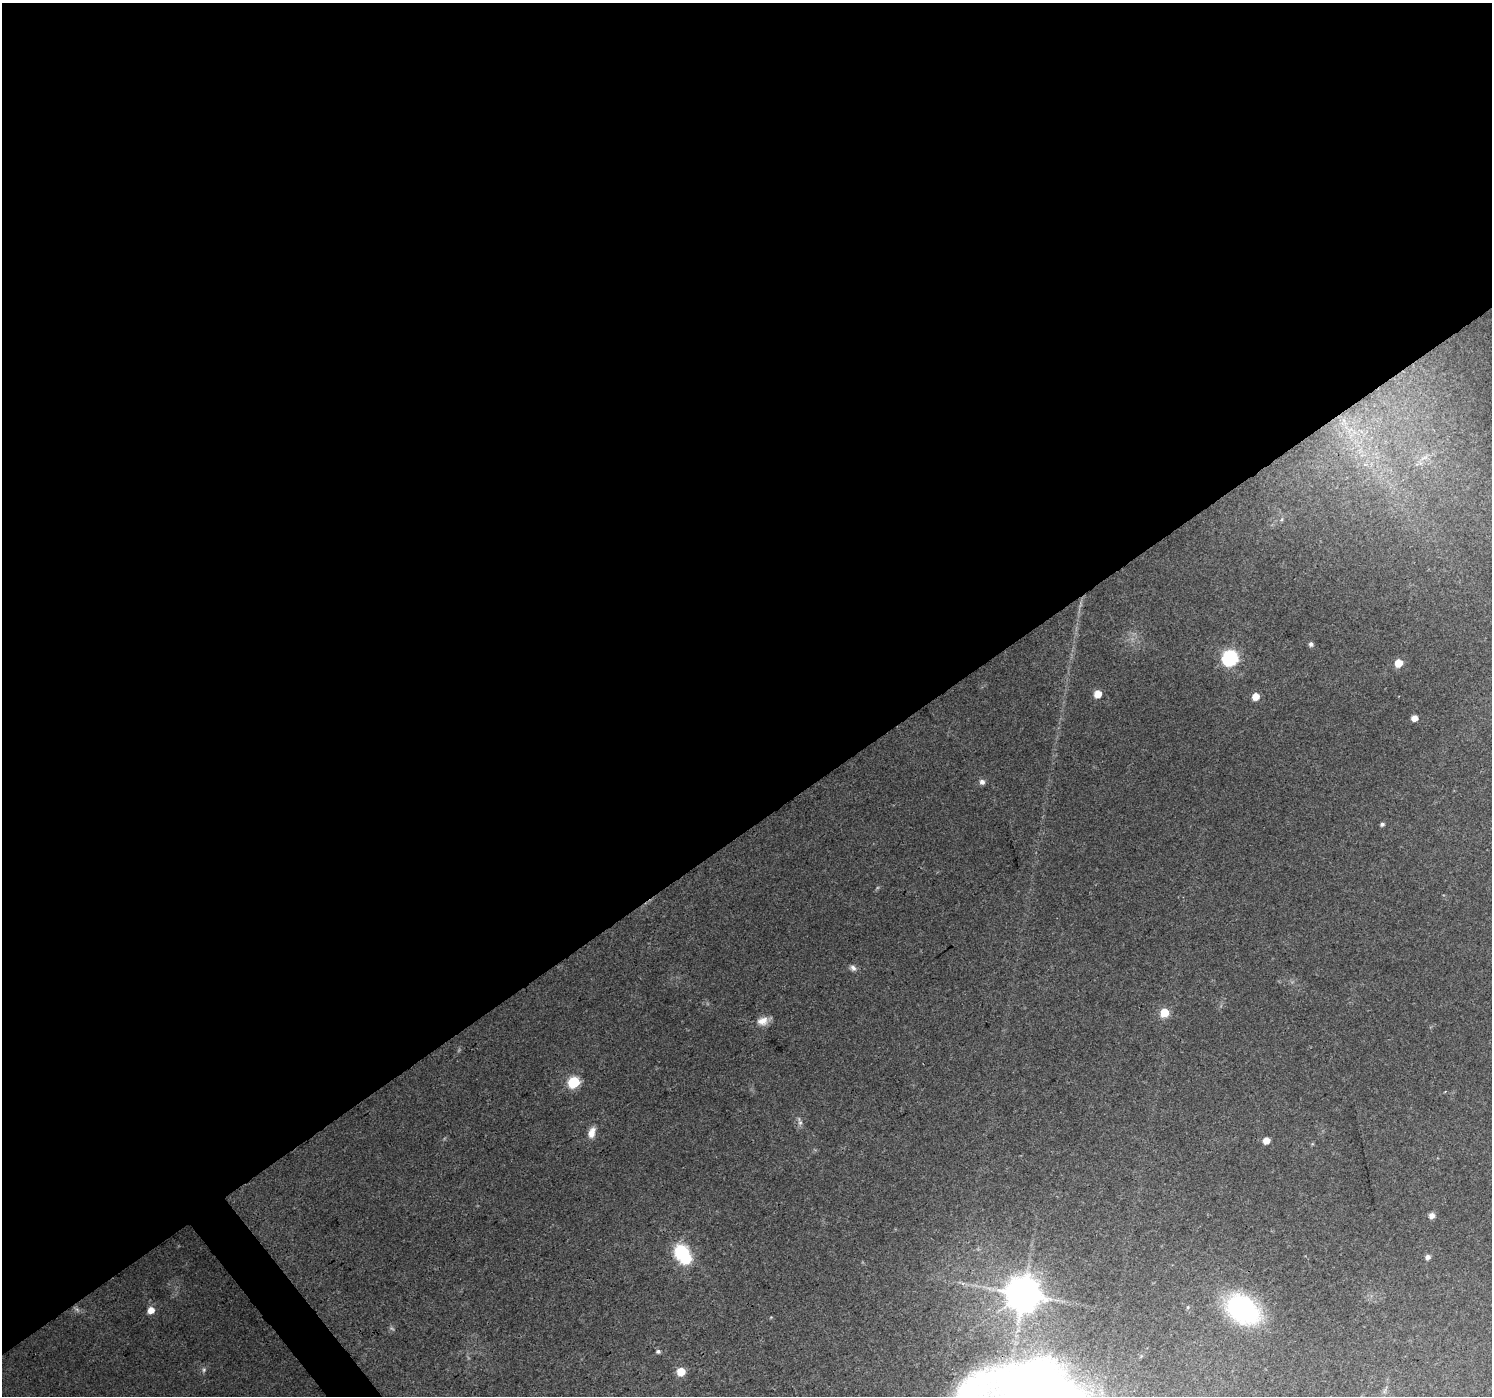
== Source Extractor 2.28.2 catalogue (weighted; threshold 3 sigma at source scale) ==
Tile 2 of 4 x 4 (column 2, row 1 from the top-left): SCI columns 1495-2984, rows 4376-5769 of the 5964 x 5900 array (HDU 1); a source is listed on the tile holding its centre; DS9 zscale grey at full resolution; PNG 1494 x 1398 px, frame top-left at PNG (2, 3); no overlay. Shown black and unused: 60% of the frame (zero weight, under 3 of 4 exposures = <1% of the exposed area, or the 3 px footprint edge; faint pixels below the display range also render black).
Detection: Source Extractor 2.28.2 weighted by HDU 2 'WHT'; one run over the whole footprint, this tile lists its part. Background 0.0882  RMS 0.0054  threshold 0.0245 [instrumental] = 3 sigma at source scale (4.5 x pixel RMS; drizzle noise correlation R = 1.50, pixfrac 1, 0.0396/0.0396 arcsec/px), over >= 5 px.
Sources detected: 26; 1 inside a brighter object's white glare — not listed; the other 25 listed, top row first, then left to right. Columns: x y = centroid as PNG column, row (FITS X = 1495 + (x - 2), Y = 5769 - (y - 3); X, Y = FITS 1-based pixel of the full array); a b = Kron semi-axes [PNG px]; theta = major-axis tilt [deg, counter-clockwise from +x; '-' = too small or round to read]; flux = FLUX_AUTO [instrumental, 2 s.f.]
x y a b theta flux
1424 458 15 4 26 2.8
1311 644 6 5 - 1.5
1230 658 7 7 - 130
1398 663 6 5 - 9.8
1098 694 6 5 - 8.5
1256 696 5 5 - 8.6
1414 718 5 5 - 5.5
982 782 7 6 - 2.2
1382 824 5 4 - 1.2
853 968 9 7 -49 2.1
1164 1013 5 5 - 19
762 1021 15 10 12 5.1
574 1082 7 6 - 51
800 1122 14 5 -75 2
592 1133 14 8 72 5.1
1266 1141 5 5 - 6.6
1431 1215 5 5 - 3.4
681 1251 7 6 - 79
1428 1257 6 6 - 1.9
1023 1294 10 10 - 1400
151 1310 5 5 - 6.7
1243 1310 38 25 -33 75
658 1351 5 5 - 1.3
204 1370 7 5 69 1.1
681 1371 5 5 - 15